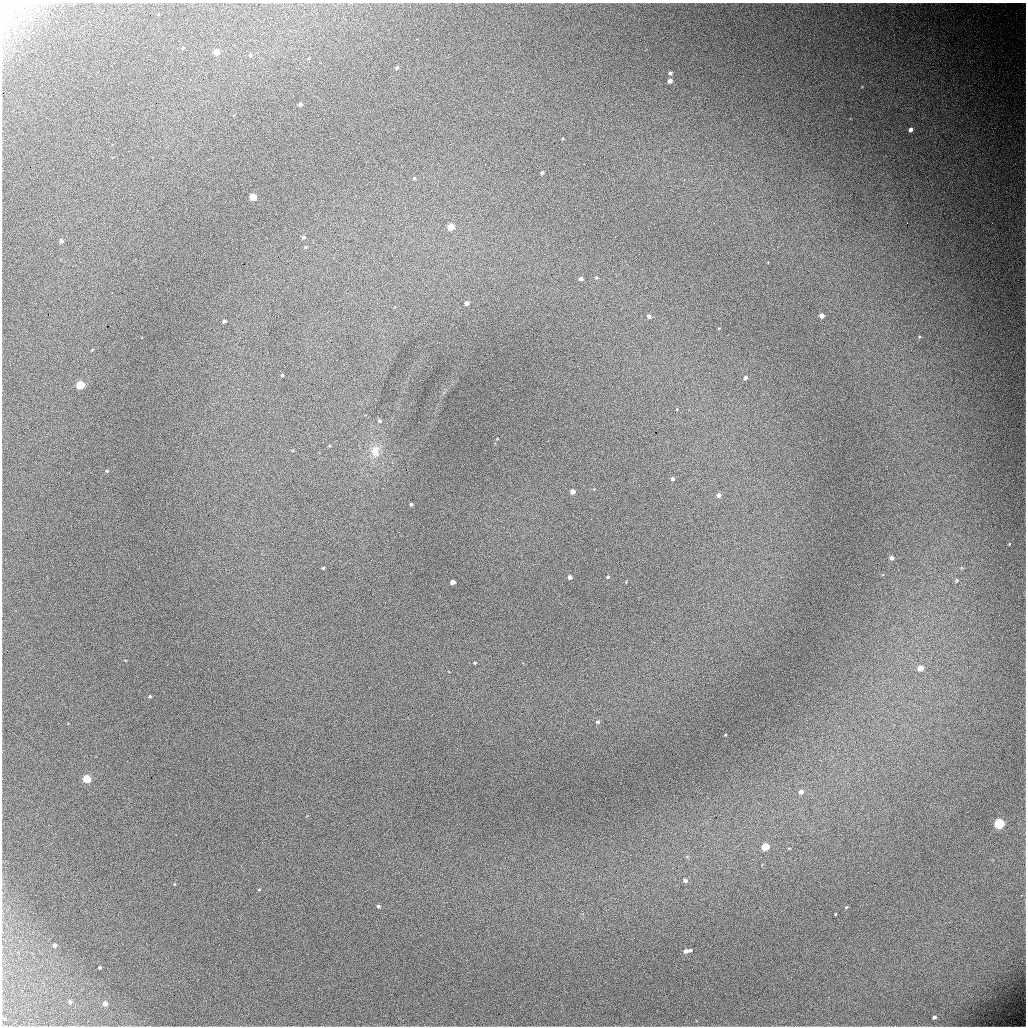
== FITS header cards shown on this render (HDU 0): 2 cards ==
NAXIS1  =                 1024 / length of data axis 1
NAXIS2  =                 1024 / length of data axis 2

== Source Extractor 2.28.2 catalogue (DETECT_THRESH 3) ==
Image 1024 x 1024 px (HDU 0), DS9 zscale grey, 1 PNG px = 1 image px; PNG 1028 x 1028 px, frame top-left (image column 1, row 1024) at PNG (2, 3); no overlay
Background 6550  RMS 62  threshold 186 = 3 sigma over >= 5 px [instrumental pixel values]
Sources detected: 65; all 65 listed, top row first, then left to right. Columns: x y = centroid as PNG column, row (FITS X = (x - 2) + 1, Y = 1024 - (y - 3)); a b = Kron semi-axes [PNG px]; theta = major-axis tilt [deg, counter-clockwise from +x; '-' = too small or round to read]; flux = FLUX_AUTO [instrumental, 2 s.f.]
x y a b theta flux
5 20 9 9 - 31000
417 39 3 2 - 2900
183 48 3 3 - 3000
216 52 5 4 - 53000
250 55 4 4 - 4600
397 67 4 4 - 6600
670 73 4 3 - 7500
670 81 4 4 - 20000
300 104 4 3 - 9800
911 129 4 4 - 16000
2 149 2 2 - 2900
542 173 4 3 - 7800
414 178 4 4 - 5400
253 197 5 4 - 110000
907 223 2 2 - 1300
451 227 5 4 - 80000
303 237 5 4 - 7800
61 241 4 4 - 14000
306 247 4 4 - 4300
596 277 4 3 - 4000
581 279 4 4 - 11000
467 303 5 4 - 13000
649 316 5 4 - 11000
822 316 4 4 - 22000
224 321 4 3 - 8900
92 350 4 2 - 3100
813 371 2 2 - 2000
282 375 4 4 - 4500
745 378 5 4 - 10000
80 385 5 5 - 190000
379 421 6 5 - 7200
375 451 16 12 82 61000
107 471 4 3 - 4000
672 479 4 4 - 8300
573 491 4 4 - 21000
719 495 5 5 - 14000
411 504 3 3 - 5800
1009 544 4 2 - 2600
891 558 5 4 - 16000
323 568 3 3 - 5000
570 577 4 4 - 14000
608 577 4 3 - 3900
956 580 6 5 - 7700
453 582 4 4 - 22000
475 663 3 2 - 3700
920 668 5 4 - 43000
150 696 4 3 - 4400
598 722 5 5 - 8100
87 779 5 5 - 180000
801 792 5 5 - 20000
999 823 5 5 - 410000
765 847 5 4 - 130000
685 880 6 5 - 13000
174 884 4 3 - 3000
259 889 4 3 - 2900
378 906 4 4 - 7200
846 907 4 3 - 4300
835 914 3 2 - 3400
55 945 4 3 - 10000
690 950 4 3 - 6900
686 951 5 4 - 15000
100 967 3 3 - 5100
70 1002 4 4 - 7700
105 1003 5 4 - 18000
934 1017 4 3 - 9400
At the frame edge (FLAGS 8, measured only in part): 1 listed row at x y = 2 149